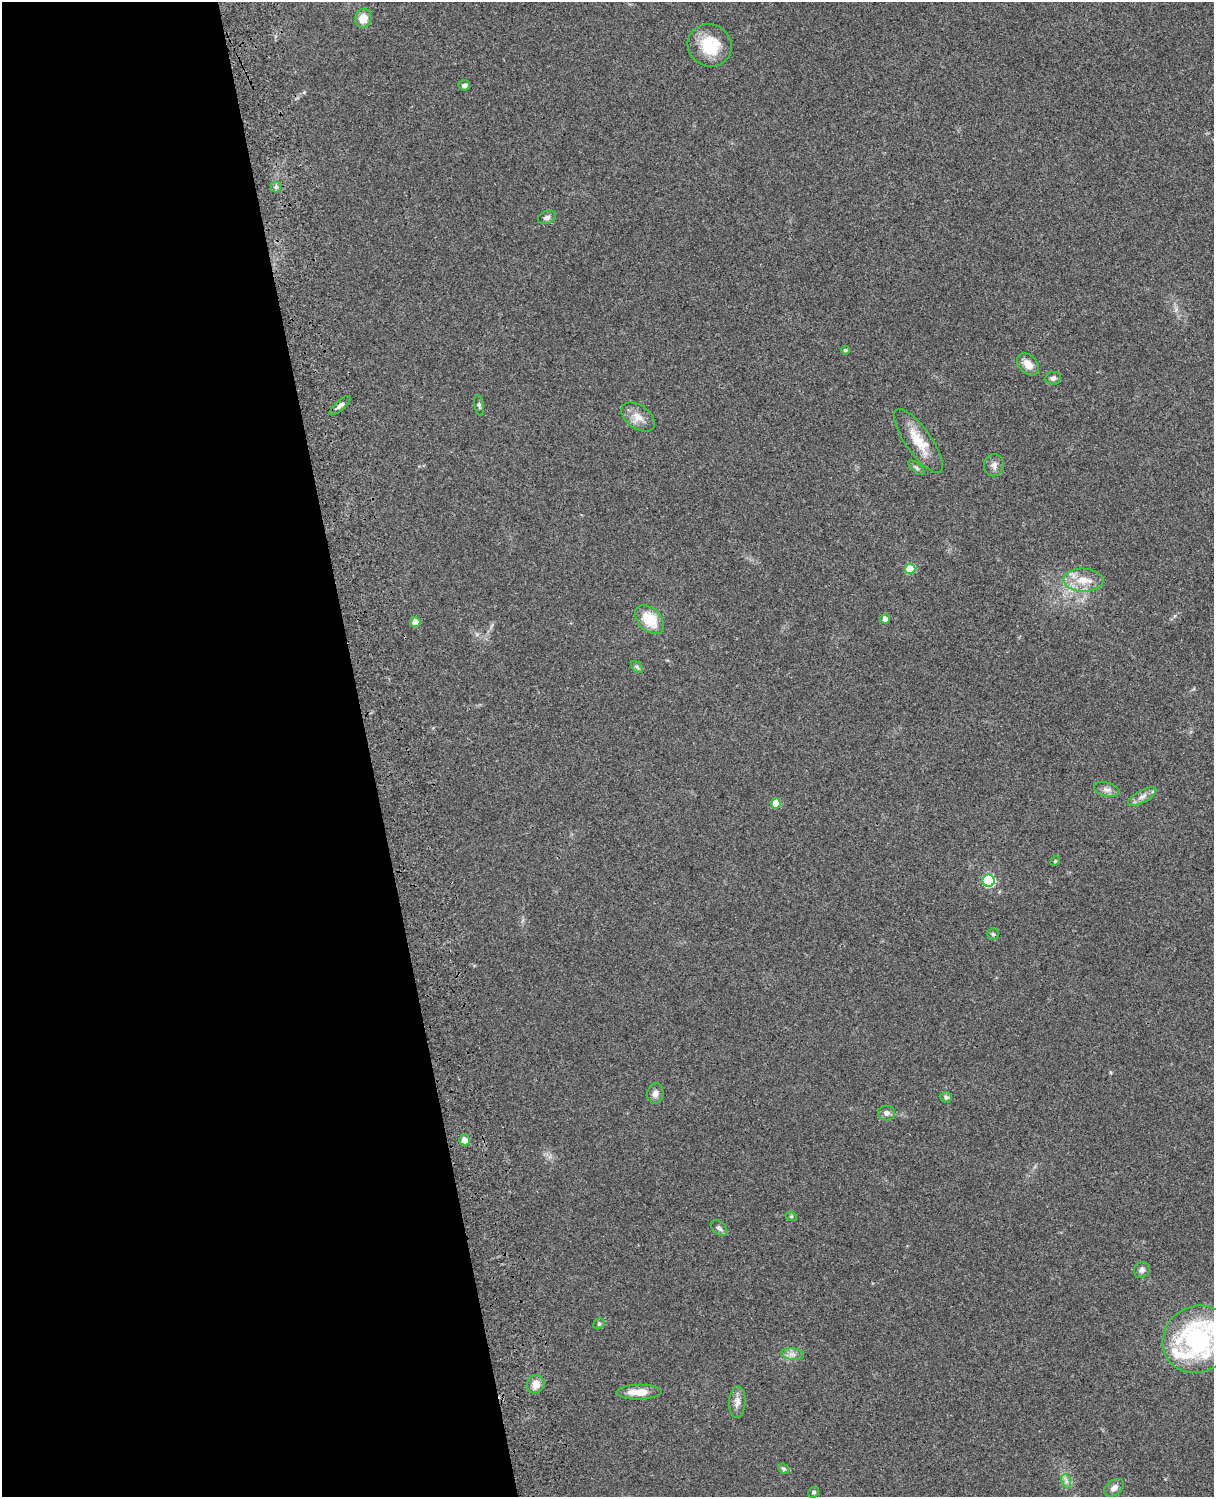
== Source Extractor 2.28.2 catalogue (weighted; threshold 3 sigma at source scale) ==
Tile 5 of 4 x 3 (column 1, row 2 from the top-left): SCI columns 119-1330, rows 1660-3154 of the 5086 x 4927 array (HDU 1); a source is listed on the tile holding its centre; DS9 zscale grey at full resolution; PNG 1216 x 1499 px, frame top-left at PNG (2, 2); each listed source drawn as its Kron ellipse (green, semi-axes under 4 px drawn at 4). Shown black and unused: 30% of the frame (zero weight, under 3 of 4 exposures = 6% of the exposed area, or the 3 px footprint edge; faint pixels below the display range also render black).
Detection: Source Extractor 2.28.2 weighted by HDU 2 'WHT'; one run over the whole footprint, this tile lists its part. Background 0.203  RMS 0.0081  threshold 0.0365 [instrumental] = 3 sigma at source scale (4.5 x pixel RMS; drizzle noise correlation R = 1.50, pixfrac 1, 0.05/0.05 arcsec/px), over >= 5 px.
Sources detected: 44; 1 inside a brighter listed object's ellipse — not listed separately; the other 43 listed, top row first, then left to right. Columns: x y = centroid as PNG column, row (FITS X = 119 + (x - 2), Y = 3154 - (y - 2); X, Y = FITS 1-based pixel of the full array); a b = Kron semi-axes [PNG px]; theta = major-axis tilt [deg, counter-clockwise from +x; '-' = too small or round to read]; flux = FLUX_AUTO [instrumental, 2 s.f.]
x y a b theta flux
363 18 9 8 - 10
710 45 22 21 - 29
464 85 6 5 - 2.2
276 187 5 5 - 1.5
547 217 9 6 19 2.4
845 350 4 3 - 1.3
1028 364 13 9 -46 8.4
1053 378 8 6 6 2.6
340 405 13 5 42 3.1
479 405 10 4 -80 1.7
638 417 19 11 -36 9.1
918 441 38 12 -54 20
994 465 11 10 - 4.2
917 468 10 4 -41 1.7
910 569 5 5 - 24
1083 580 20 11 -3 14
650 619 17 11 -45 21
885 619 5 4 - 4.1
415 622 5 5 - 12
637 667 7 4 -46 1.5
1107 789 13 7 -16 3.8
1142 797 16 6 28 4.5
776 803 5 5 - 13
1055 861 5 4 - 0.77
989 881 6 6 - 76
993 934 6 6 - 1.5
655 1094 10 8 81 4.1
946 1097 6 5 - 1.7
886 1113 8 7 - 3.5
464 1140 5 5 - 7.2
791 1216 6 4 -18 1
719 1228 9 6 -43 2.5
1142 1270 8 7 - 2.6
599 1324 6 5 - 1.3
1197 1339 36 33 34 150
793 1354 11 5 -6 3.7
536 1384 9 8 - 7.8
639 1392 22 7 1 12
737 1402 16 8 86 5.6
783 1469 6 4 -42 1.2
1066 1481 7 4 -72 2.3
1114 1488 11 7 36 4.2
814 1492 5 5 - 1.3
Overlapping masked pixels (flux is a lower limit): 1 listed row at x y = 340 405
Isophote crosses this tile's border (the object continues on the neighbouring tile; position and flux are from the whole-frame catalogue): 1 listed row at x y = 1197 1339